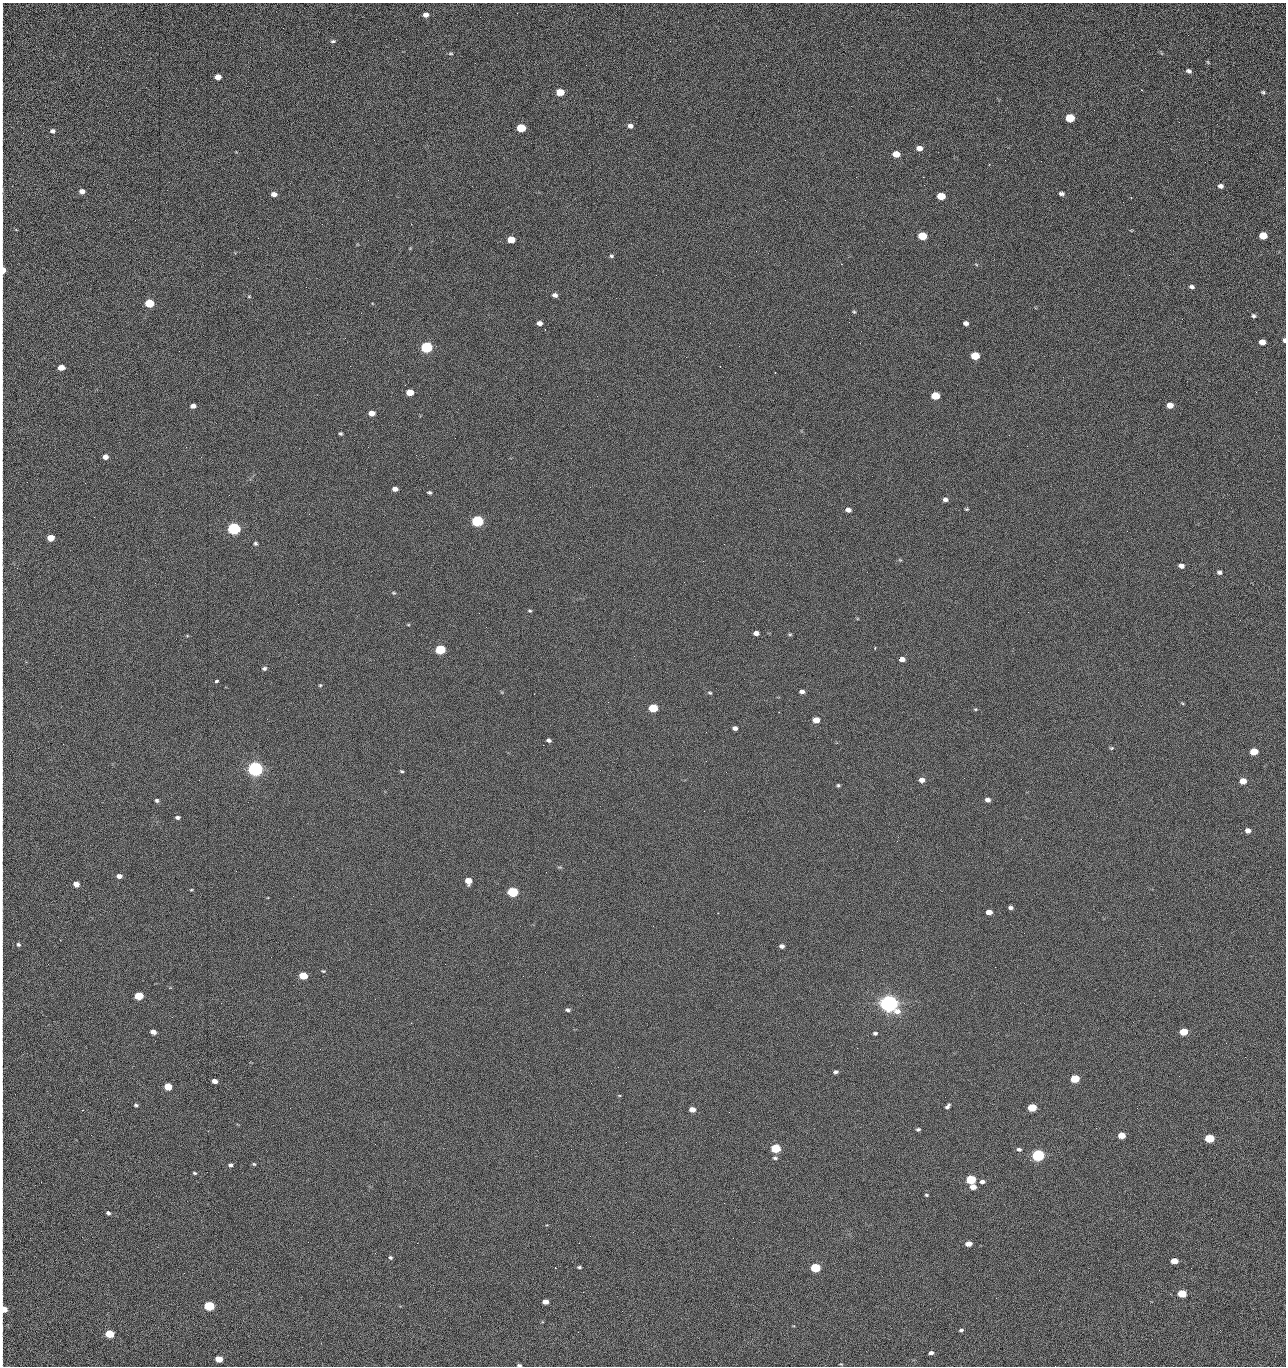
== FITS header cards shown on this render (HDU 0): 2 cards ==
NAXIS1  =                 1284 /fastest changing axis
NAXIS2  =                 1364 /next to fastest changing axis

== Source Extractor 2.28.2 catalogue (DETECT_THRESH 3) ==
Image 1284 x 1364 px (HDU 0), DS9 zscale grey, 1 PNG px = 1 image px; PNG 1288 x 1368 px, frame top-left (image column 1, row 1364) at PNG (2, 3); no overlay
Background 126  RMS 15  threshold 43.6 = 3 sigma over >= 5 px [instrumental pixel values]
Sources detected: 218; all 218 listed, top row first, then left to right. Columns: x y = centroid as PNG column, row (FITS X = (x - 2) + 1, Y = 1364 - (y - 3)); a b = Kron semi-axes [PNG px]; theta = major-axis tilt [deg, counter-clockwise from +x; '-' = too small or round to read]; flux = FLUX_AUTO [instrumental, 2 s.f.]
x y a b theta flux
2 9 14 2 90 2.3e+03
426 15 6 5 - 4.9e+03
2 33 20 2 90 4.0e+03
1188 35 2 2 - 1.1e+03
333 41 7 4 8 1.8e+03
670 41 2 2 - 2.5e+03
2 53 20 2 90 3.2e+03
451 53 6 4 -1 1.3e+03
1208 62 6 3 -54 9.8e+02
1189 71 6 5 - 2.9e+03
218 77 5 5 - 8.7e+03
2 84 12 2 90 2.3e+03
560 92 6 5 - 2.3e+04
1263 92 5 4 - 1.6e+03
2 102 10 2 90 1.9e+03
1070 118 6 5 - 4.4e+04
1179 122 2 2 - 1.2e+03
630 126 6 5 - 3.8e+03
521 128 6 5 - 5.3e+04
53 131 5 5 - 2.5e+03
2 133 17 2 90 3.0e+03
919 148 6 5 - 6.8e+03
2 154 12 2 90 2.2e+03
896 154 6 5 - 1.6e+04
1005 160 2 2 - 1.4e+03
1041 161 2 2 - 1.9e+03
856 177 2 2 - 2.3e+03
923 177 2 2 - 3.0e+04
1221 186 5 4 - 3.5e+03
82 191 5 5 - 5.0e+03
274 194 5 4 - 5.8e+03
1062 194 6 4 -16 2.7e+03
941 196 6 5 - 2.9e+04
1131 197 3 2 - 1.8e+03
785 200 3 2 - 7.5e+02
1123 202 2 2 - 6.5e+02
2 220 26 2 90 4.5e+03
411 224 2 2 - 4.8e+02
922 236 6 5 - 4.1e+04
1263 236 6 5 - 2.6e+04
511 240 6 5 - 2.0e+04
410 248 4 4 - 8.5e+02
611 256 6 5 - 1.7e+03
841 264 2 2 - 2.7e+04
976 264 5 3 - 8.9e+02
3 270 8 3 -88 1.5e+04
656 275 2 2 - 4.4e+02
306 287 2 2 - 6.8e+02
1192 287 6 4 -12 2.7e+03
555 295 6 5 - 3.5e+03
249 296 4 4 - 9.9e+02
149 303 6 5 - 5.2e+04
854 312 5 4 - 1.3e+03
1254 316 5 4 - 2.0e+03
2 319 10 2 90 1.5e+03
849 322 3 2 - 7.5e+02
539 323 5 4 - 4.8e+03
710 323 2 2 - 3.5e+03
966 323 5 4 - 3.7e+03
1284 340 4 3 - 2.4e+03
1262 342 5 5 - 1.0e+04
2 346 10 2 90 1.4e+03
739 346 2 2 - 4.5e+02
426 347 6 5 - 1.6e+05
975 356 6 5 - 3.9e+04
350 366 2 2 - 3.3e+03
61 367 5 4 - 1.1e+04
410 392 5 5 - 2.0e+04
1256 392 3 2 - 1.7e+03
935 396 6 5 - 3.3e+04
2 398 17 2 90 3.2e+03
1170 405 5 5 - 9.9e+03
193 406 5 4 - 4.9e+03
371 413 5 4 - 9.6e+03
340 434 4 3 - 1.5e+03
1009 435 2 2 - 1.5e+03
2 445 9 2 90 1.5e+03
1027 446 2 2 - 5.6e+02
186 447 2 2 - 2.9e+03
105 457 5 5 - 6.1e+03
85 483 2 2 - 9.9e+02
395 489 5 4 - 5.1e+03
429 492 5 4 - 1.7e+03
945 500 5 5 - 3.4e+03
779 509 2 2 - 4.5e+02
966 509 5 4 - 1.2e+03
848 510 5 4 - 5.0e+03
477 521 6 5 - 2.0e+05
234 529 6 5 - 3.2e+05
50 538 5 5 - 1.9e+04
255 544 5 4 - 1.8e+03
900 560 5 4 - 1.1e+03
1181 566 5 4 - 5.4e+03
1219 572 6 5 - 2.3e+03
393 593 6 4 -19 1.2e+03
530 611 5 4 - 1.3e+03
408 625 5 3 - 9.0e+02
756 633 5 4 - 5.0e+03
790 634 5 4 - 1.3e+03
2 635 9 2 90 1.4e+03
187 636 6 4 18 9.4e+02
875 648 3 2 - 9.2e+02
440 649 6 5 - 9.1e+04
902 659 5 4 - 7.0e+03
264 668 6 5 - 2.2e+03
216 681 4 3 - 5.4e+03
320 685 5 4 - 1.2e+03
802 691 5 4 - 3.9e+03
710 693 5 4 - 1.3e+03
1182 703 5 3 - 8.8e+02
653 708 6 5 - 5.9e+04
975 709 5 4 - 1.2e+03
816 720 5 4 - 1.5e+04
735 728 5 4 - 3.6e+03
2 734 9 2 90 1.4e+03
549 740 5 4 - 2.5e+03
543 745 2 2 - 3.4e+03
1111 748 5 4 - 1.3e+03
1254 752 5 5 - 2.7e+04
706 761 2 2 - 2.2e+03
255 769 6 5 - 7.2e+05
401 771 4 3 - 1.3e+03
726 772 2 2 - 2.6e+03
2 777 8 2 90 1.4e+03
922 780 6 5 - 6.0e+03
1243 781 5 5 - 1.4e+04
838 785 5 4 - 1.4e+03
157 800 5 4 - 2.1e+03
987 800 5 4 - 4.3e+03
2 813 9 2 90 1.5e+03
177 817 5 4 - 2.2e+03
1248 831 5 5 - 5.9e+03
897 841 2 2 - 5.3e+02
560 867 7 3 -5 1.0e+03
119 876 5 4 - 5.3e+03
468 881 5 5 - 1.3e+04
76 884 5 4 - 9.8e+03
191 890 4 3 - 9.1e+02
513 892 6 5 - 1.3e+05
2 893 10 2 90 1.5e+03
1011 908 5 3 - 2.8e+03
989 912 5 4 - 9.5e+03
18 945 6 5 - 2.2e+03
782 946 5 4 - 3.6e+03
323 971 5 4 - 1.1e+03
303 976 5 5 - 3.4e+04
523 976 2 2 - 2.0e+03
139 996 5 5 - 5.2e+04
889 1003 7 6 - 1.2e+06
568 1010 5 4 - 2.3e+03
2 1013 14 2 90 2.2e+03
411 1023 2 2 - 5.5e+03
153 1032 5 4 - 6.5e+03
1184 1032 5 5 - 2.9e+04
875 1033 5 4 - 1.9e+03
857 1048 2 2 - 1.4e+03
1245 1057 2 2 - 1.8e+03
2 1060 9 2 90 1.5e+03
835 1072 5 4 - 2.3e+03
1179 1076 2 2 - 2.6e+03
1075 1079 5 5 - 4.8e+04
214 1081 5 4 - 5.8e+03
168 1087 5 4 - 3.1e+04
619 1095 5 3 - 8.2e+02
2 1096 9 2 90 1.6e+03
136 1105 4 4 - 1.7e+03
947 1106 7 4 48 2.6e+03
1032 1108 5 5 - 4.5e+04
692 1109 5 4 - 8.7e+03
82 1110 3 2 - 1.0e+03
729 1112 2 2 - 1.1e+03
1096 1128 2 2 - 4.6e+02
918 1129 5 4 - 1.8e+03
91 1135 2 2 - 2.5e+03
1121 1135 5 4 - 1.7e+04
2 1136 10 2 90 1.9e+03
1209 1138 6 5 - 5.9e+04
775 1148 6 5 - 7.9e+04
571 1149 2 2 - 9.5e+02
1019 1149 5 4 - 2.3e+03
1038 1155 6 5 - 2.8e+05
775 1158 6 4 -8 1.8e+03
1030 1160 3 2 - 1.2e+03
254 1164 5 4 - 1.1e+03
230 1165 5 4 - 2.4e+03
2 1167 10 2 90 1.8e+03
195 1173 5 3 - 1.3e+03
971 1179 6 5 - 8.5e+04
982 1182 6 4 4 3.5e+03
973 1187 5 4 - 9.8e+03
926 1195 3 3 - 1.2e+03
2 1197 9 2 90 1.5e+03
108 1213 4 3 - 2.3e+03
2 1236 11 2 90 1.9e+03
308 1242 2 2 - 1.6e+03
417 1243 2 2 - 5.5e+03
968 1244 5 4 - 8.9e+03
390 1257 5 4 - 1.6e+03
1174 1261 5 4 - 1.4e+04
579 1267 5 3 - 1.6e+03
815 1268 6 5 - 8.1e+04
2 1279 11 2 90 1.9e+03
583 1292 2 2 - 5.3e+02
1182 1293 5 4 - 4.6e+04
996 1298 2 2 - 2.8e+03
545 1302 5 4 - 7.8e+03
209 1306 6 5 - 1.0e+05
4 1309 5 4 - 1.6e+04
622 1311 3 2 - 8.0e+02
961 1330 5 4 - 2.0e+03
578 1332 2 2 - 3.6e+03
109 1334 5 4 - 5.4e+04
931 1353 5 3 - 3.3e+03
219 1359 5 4 - 1.9e+04
2 1362 8 2 90 1.1e+03
841 1364 5 3 - 8.6e+02
519 1365 5 3 - 1.6e+03
1055 1366 2 2 - 2.2e+03
At the frame edge (FLAGS 8, measured only in part): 32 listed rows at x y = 2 9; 2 33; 2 53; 2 84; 2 102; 2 133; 2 154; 2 220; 3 270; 2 319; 1284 340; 2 346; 2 398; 2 445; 2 635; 2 734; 2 777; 2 813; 2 893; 18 945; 2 1013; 2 1060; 2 1096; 2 1136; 2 1167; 2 1197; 2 1236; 2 1279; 4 1309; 2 1362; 519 1365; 1055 1366

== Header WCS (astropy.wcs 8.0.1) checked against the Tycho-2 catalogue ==
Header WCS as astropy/WCSLIB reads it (CRVAL/CRPIX/CD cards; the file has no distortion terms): RA---TAN/DEC--TAN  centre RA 15:41:40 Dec +52:00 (235.42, +51.99 deg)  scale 1.26 arcsec/px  FOV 26.9' x 28.5'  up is +92 deg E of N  parity flipped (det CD > 0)
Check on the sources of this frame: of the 60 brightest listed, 10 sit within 2.0 arcsec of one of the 11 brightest Tycho-2 stars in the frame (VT <= 12.29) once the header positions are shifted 0.46 arcsec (0.11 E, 0.45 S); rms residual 0.98 arcsec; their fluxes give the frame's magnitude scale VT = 24.51 - 2.5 log10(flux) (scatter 0.24 mag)
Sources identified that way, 10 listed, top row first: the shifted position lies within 2.0 arcsec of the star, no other Tycho-2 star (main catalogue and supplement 1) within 4.0 arcsec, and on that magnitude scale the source's flux lands within +1.5 / -3 mag of the star's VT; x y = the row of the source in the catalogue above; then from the Tycho-2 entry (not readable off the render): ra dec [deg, ICRS J2000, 3 dp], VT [Tycho-2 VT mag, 2 dp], TYC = Tycho-2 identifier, HIP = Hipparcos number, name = IAU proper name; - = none
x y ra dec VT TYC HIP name
426 347 235.614 +52.064 11.61 3489-1132-1 - -
477 521 235.514 +52.049 11.19 3489-1407-1 - -
234 529 235.515 +52.133 11.12 3489-1380-1 - -
255 769 235.378 +52.130 9.31 3489-1322-1 76850 -
513 892 235.303 +52.042 11.52 3489-958-1 - -
889 1003 235.232 +51.912 9.59 3489-824-1 - -
1038 1155 235.143 +51.862 10.97 3489-1016-1 - -
971 1179 235.131 +51.886 12.29 3489-908-1 - -
815 1268 235.084 +51.941 11.45 3489-1346-1 - -
209 1306 235.075 +52.152 11.74 3489-912-1 - -